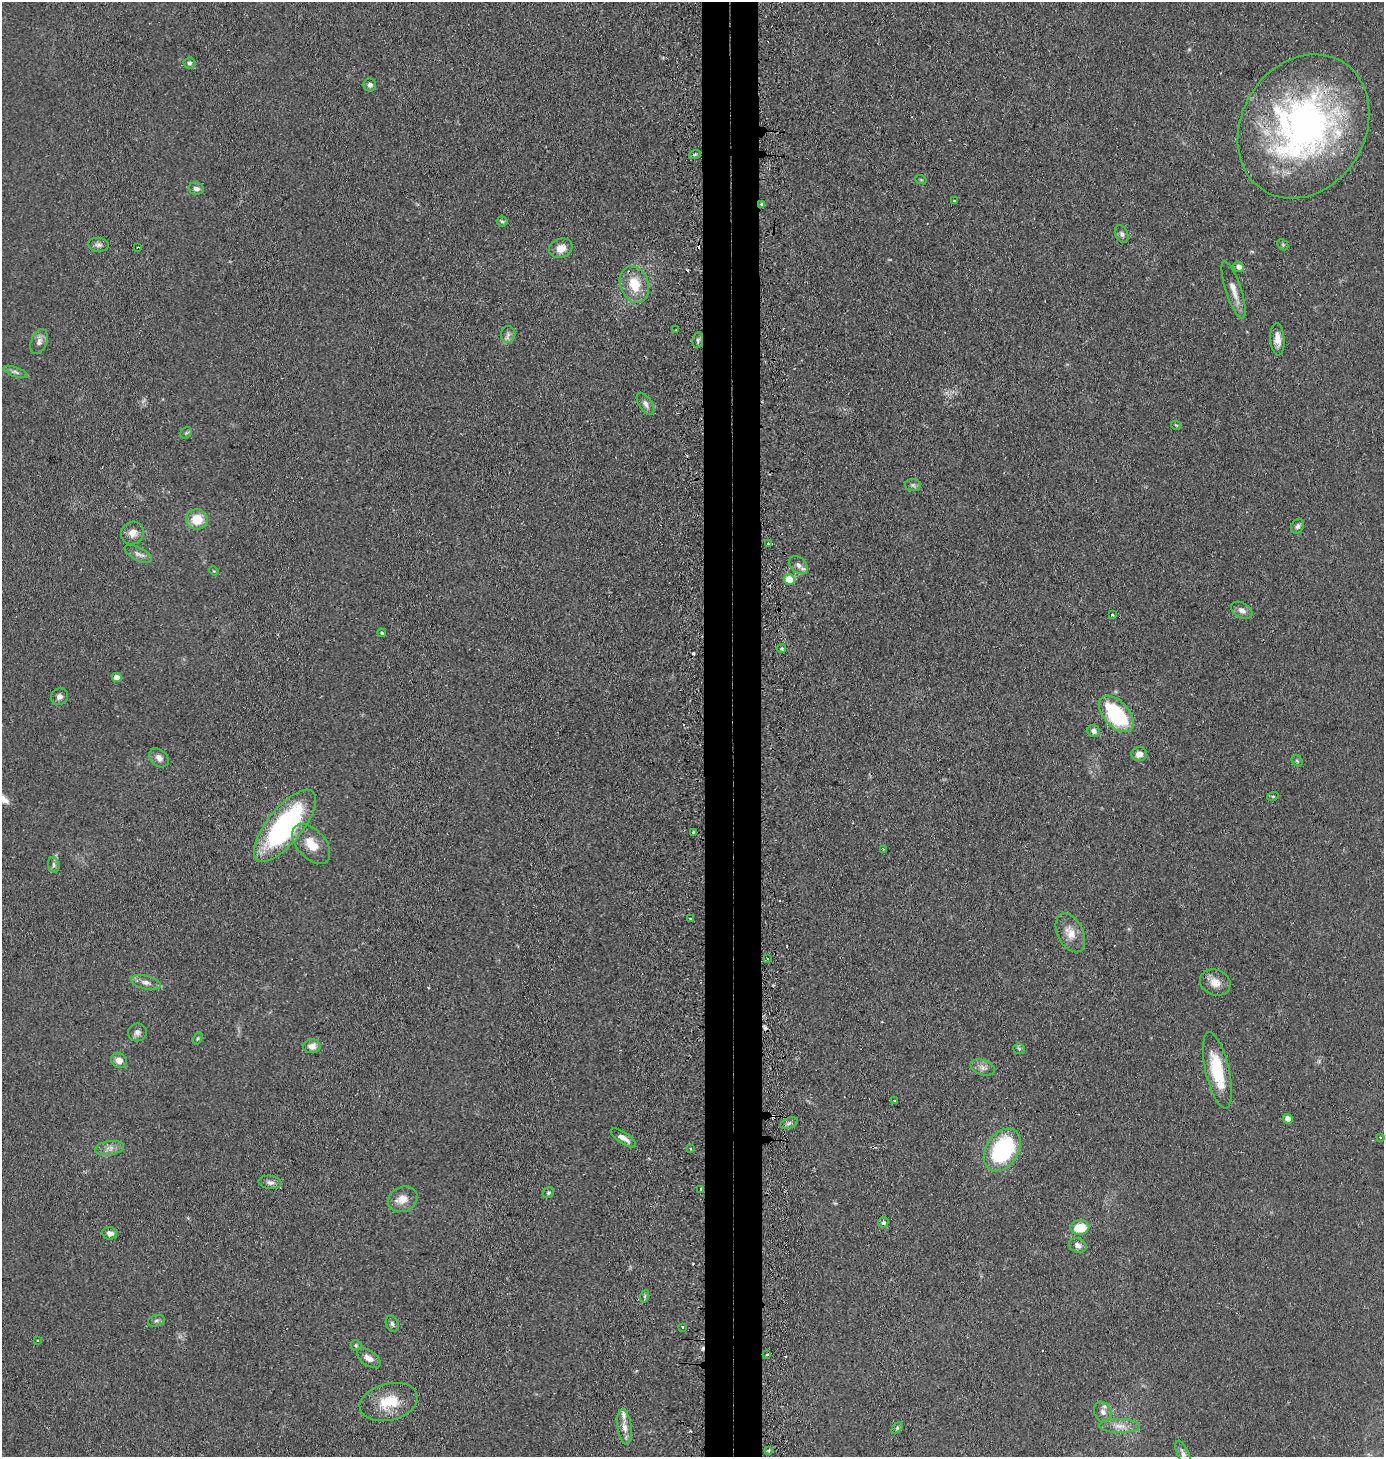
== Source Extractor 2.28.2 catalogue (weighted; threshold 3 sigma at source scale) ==
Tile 5 of 3 x 3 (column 2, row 2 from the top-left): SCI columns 1509-2890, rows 1474-2928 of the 4441 x 4403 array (HDU 1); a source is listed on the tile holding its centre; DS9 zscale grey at full resolution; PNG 1386 x 1459 px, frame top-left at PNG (2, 2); each listed source drawn as its Kron ellipse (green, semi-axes under 4 px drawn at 4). Shown black and unused: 4% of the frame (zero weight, under 2 of 3 exposures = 4% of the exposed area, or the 3 px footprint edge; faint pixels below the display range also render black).
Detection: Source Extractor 2.28.2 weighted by HDU 2 'WHT'; one run over the whole footprint, this tile lists its part. Background 0.106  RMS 0.0076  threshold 0.0341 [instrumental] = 3 sigma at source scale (4.5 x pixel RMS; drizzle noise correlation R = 1.50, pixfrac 1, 0.05/0.05 arcsec/px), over >= 5 px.
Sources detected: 105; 8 cosmic-ray / hot-pixel residue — neither listed nor drawn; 2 inside a brighter listed object's ellipse — not listed separately; the other 95 listed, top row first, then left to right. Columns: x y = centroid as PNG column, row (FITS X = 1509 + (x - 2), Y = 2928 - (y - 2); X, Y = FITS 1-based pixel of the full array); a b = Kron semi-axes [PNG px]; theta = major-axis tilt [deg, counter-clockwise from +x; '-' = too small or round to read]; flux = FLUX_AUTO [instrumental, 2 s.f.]
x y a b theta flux
189 63 6 5 - 1.8
370 85 6 6 - 2.6
1303 126 75 62 59 300
695 154 6 3 19 1.1
921 180 6 3 -19 0.71
196 188 7 6 - 3.1
954 201 3 3 - 1.8
761 204 3 3 - 1.9
502 221 5 5 - 1.2
1122 234 9 6 -65 2.2
98 245 10 7 -5 2.8
1283 245 6 4 -47 0.97
137 247 2 2 - 0.51
561 248 12 9 21 8.1
1239 267 5 5 - 3.8
634 284 19 14 -70 19
1234 290 30 7 -72 8.2
676 330 3 2 - 0.82
508 335 8 7 - 2.9
1277 339 16 7 -86 6.3
698 340 8 5 84 1.8
39 342 13 7 69 3.9
15 372 13 4 -19 2.3
645 404 12 6 -56 3.5
1176 425 5 3 - 0.73
186 433 6 5 - 1.1
913 485 7 6 - 1.7
197 519 11 10 - 15
1297 526 8 6 64 2.2
132 533 12 11 - 5.8
768 544 3 3 - 2.2
138 554 15 6 -27 3.7
799 565 11 7 -43 3.8
214 571 5 4 - 0.76
789 579 6 5 - 20
1242 610 11 7 -31 4
1112 615 3 3 - 1.4
381 633 4 4 - 1.4
782 649 4 4 - 1.3
117 677 5 4 - 7
59 697 9 8 - 3.4
1116 714 22 12 -47 66
1094 731 6 6 - 3.1
1139 754 8 7 - 5.4
159 758 11 8 -42 4.2
1297 761 6 5 - 1.1
1273 796 6 3 18 0.78
285 826 44 17 51 140
693 832 3 3 - 0.97
311 844 23 14 -48 15
883 849 3 2 - 0.69
54 865 8 5 -75 1.9
690 918 2 2 - 0.88
1070 933 21 12 -62 10
768 958 2 2 - 0.8
146 982 15 6 -13 4.6
1215 982 15 12 -23 8.1
137 1032 9 9 - 3.5
198 1038 6 4 58 1
312 1046 9 7 7 5.1
1019 1049 6 5 - 1.2
119 1060 8 7 - 5.6
983 1068 12 7 -19 4.2
1217 1070 39 12 -77 36
895 1100 3 3 - 2.2
1288 1119 5 4 - 7.9
789 1123 9 5 22 1.9
1380 1137 3 2 - 0.94
623 1138 15 6 -34 5.7
110 1148 14 7 9 4.7
690 1149 3 3 - 0.83
1002 1150 23 16 57 86
270 1182 11 6 -7 3.2
701 1189 3 3 - 2.2
548 1193 6 5 - 1.4
403 1199 15 12 23 8.2
883 1222 5 5 - 1.6
1080 1228 9 7 6 19
110 1233 7 6 - 4.2
1078 1245 9 7 -21 3.7
645 1296 6 4 71 0.99
156 1321 8 5 18 2.1
392 1324 8 6 -65 2.2
683 1327 3 3 - 2.2
37 1340 2 2 - 0.61
356 1345 5 5 - 1.1
767 1355 3 3 - 1.5
369 1358 13 7 -35 5.2
389 1402 29 18 14 24
1103 1412 10 8 -62 4.4
1120 1426 20 7 -1 7.2
624 1427 17 7 -82 6.4
897 1428 7 4 46 1.1
769 1450 4 3 - 0.89
1183 1453 13 5 -65 3.1
Overlapping masked pixels (flux is a lower limit): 2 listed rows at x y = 1303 126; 761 204